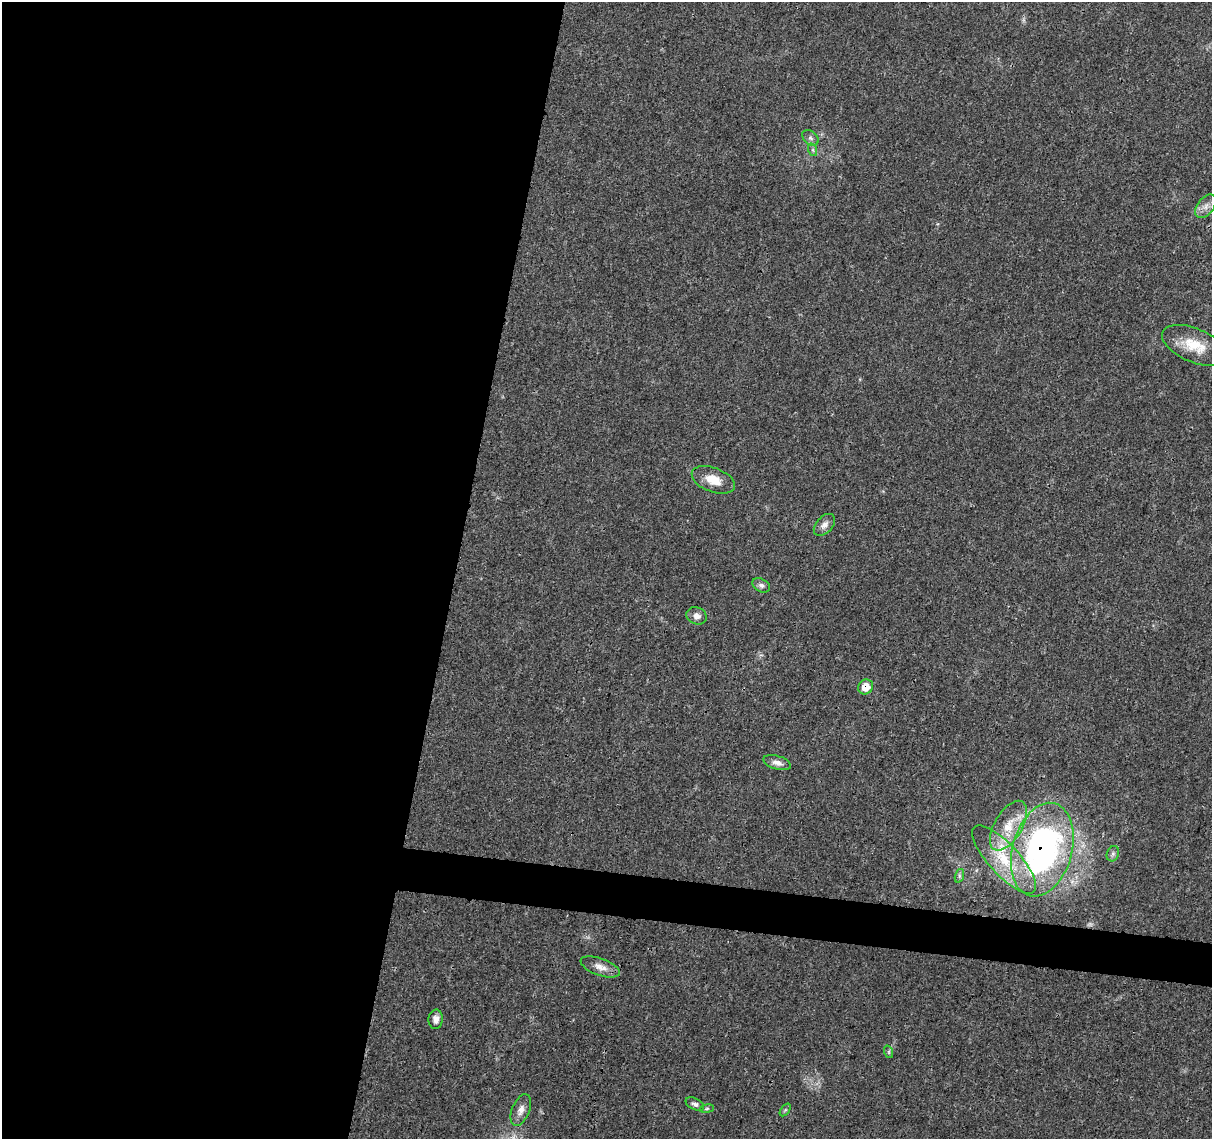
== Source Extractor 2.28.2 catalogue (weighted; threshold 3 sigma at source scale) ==
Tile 5 of 4 x 4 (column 1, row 2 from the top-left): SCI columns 6-1215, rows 2500-3636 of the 4856 x 5063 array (HDU 1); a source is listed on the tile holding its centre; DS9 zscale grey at full resolution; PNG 1214 x 1141 px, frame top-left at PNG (2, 2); each listed source drawn as its Kron ellipse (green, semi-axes under 4 px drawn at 4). Shown black and unused: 40% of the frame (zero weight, under 3 of 4 exposures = <1% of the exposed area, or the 3 px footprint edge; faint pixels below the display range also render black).
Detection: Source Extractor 2.28.2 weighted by HDU 2 'WHT'; one run over the whole footprint, this tile lists its part. Background 0.0252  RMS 0.0024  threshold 0.011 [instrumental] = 3 sigma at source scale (4.5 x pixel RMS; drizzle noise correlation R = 1.50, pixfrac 1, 0.0396/0.0396 arcsec/px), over >= 5 px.
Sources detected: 23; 1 inside a brighter listed object's ellipse — not listed separately; the other 22 listed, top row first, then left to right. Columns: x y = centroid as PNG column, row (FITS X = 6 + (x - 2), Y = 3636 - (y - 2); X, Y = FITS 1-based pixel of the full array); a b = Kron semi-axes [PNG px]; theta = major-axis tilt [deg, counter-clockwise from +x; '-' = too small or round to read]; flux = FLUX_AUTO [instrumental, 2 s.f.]
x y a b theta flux
810 138 9 6 -41 0.82
813 150 6 4 -72 0.45
1206 206 13 8 52 1.8
1194 345 34 17 -23 6.9
713 480 23 12 -21 4.1
824 525 13 8 47 1.4
761 585 9 6 -31 0.79
697 616 10 8 -21 1.4
866 687 8 7 - 3.1
777 763 14 7 -16 1.4
1008 826 28 14 59 6.6
1042 850 48 29 74 79
1113 854 8 6 70 0.67
1004 859 44 15 -47 11
959 876 7 4 72 0.44
600 967 21 8 -20 2.2
436 1019 10 7 86 1.4
889 1052 6 4 -72 0.41
695 1104 10 5 -28 0.77
707 1109 7 3 9 0.36
521 1110 17 8 68 1.8
785 1110 7 4 53 0.33
Overlapping masked pixels (flux is a lower limit): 2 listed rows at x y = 866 687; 1042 850